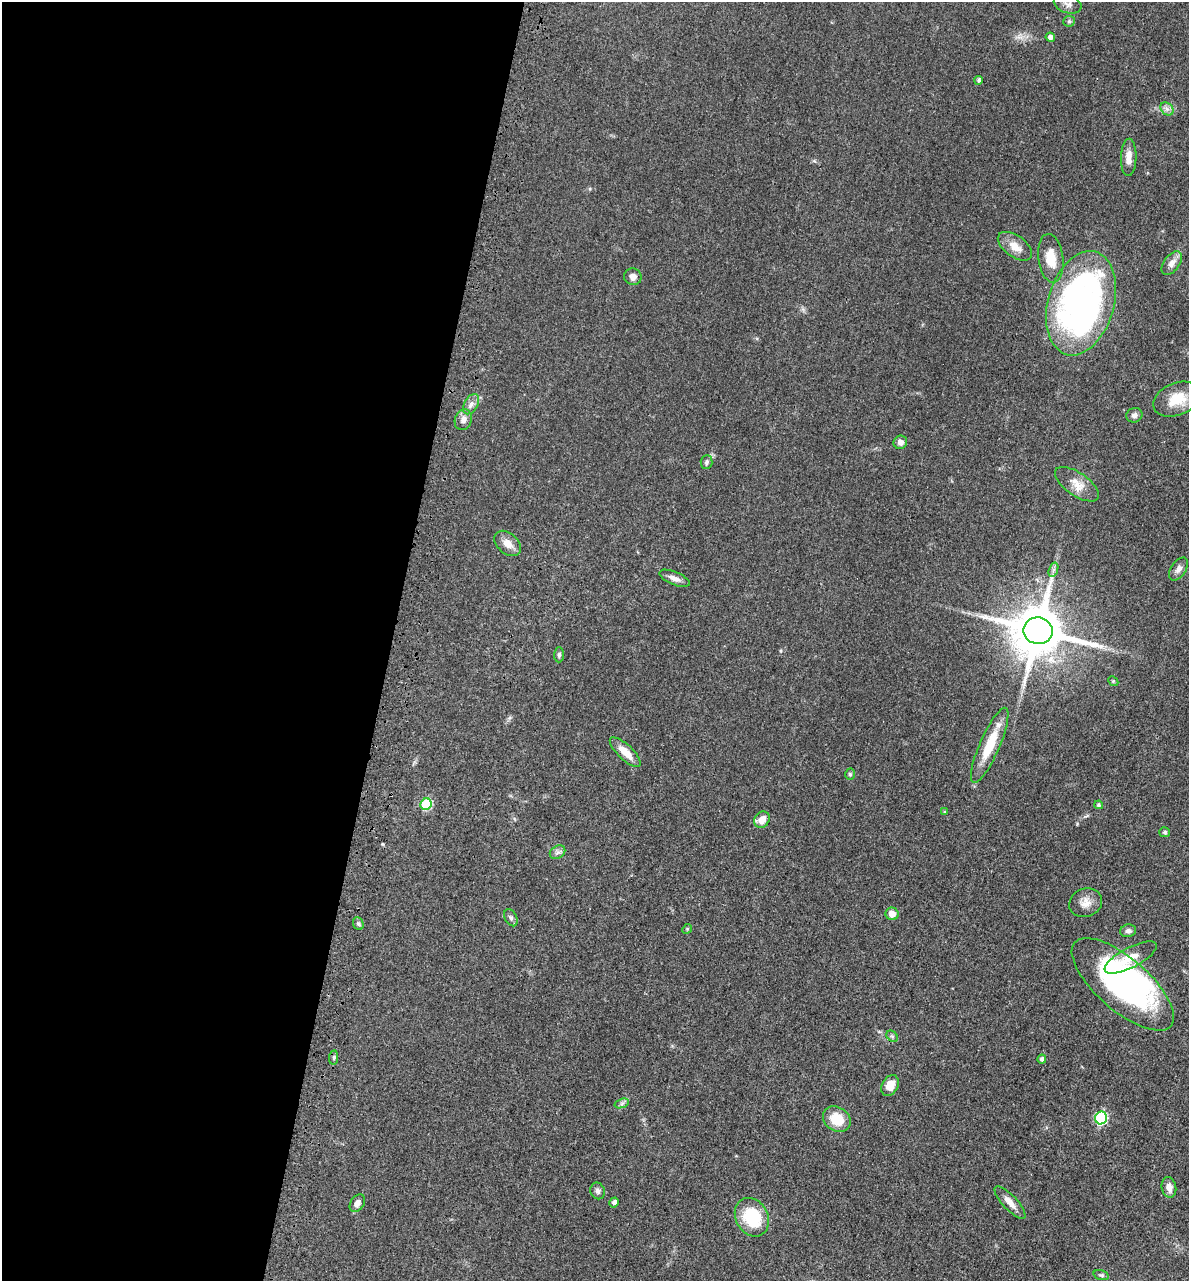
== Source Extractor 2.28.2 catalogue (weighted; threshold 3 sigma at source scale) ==
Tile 5 of 4 x 4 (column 1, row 2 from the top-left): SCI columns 323-1509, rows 2627-3905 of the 5276 x 5252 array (HDU 1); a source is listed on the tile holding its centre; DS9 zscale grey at full resolution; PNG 1191 x 1283 px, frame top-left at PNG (2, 2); each listed source drawn as its Kron ellipse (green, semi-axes under 4 px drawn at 4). Shown black and unused: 33% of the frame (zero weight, under 3 of 4 exposures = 6% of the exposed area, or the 3 px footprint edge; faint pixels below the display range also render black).
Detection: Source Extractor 2.28.2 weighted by HDU 2 'WHT'; one run over the whole footprint, this tile lists its part. Background 0.0401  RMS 0.0049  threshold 0.0219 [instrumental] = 3 sigma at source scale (4.5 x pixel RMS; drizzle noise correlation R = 1.50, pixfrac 1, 0.05/0.05 arcsec/px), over >= 5 px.
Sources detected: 59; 2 inside a brighter object's white glare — neither listed nor drawn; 1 inside a brighter listed object's ellipse — not listed separately; the other 56 listed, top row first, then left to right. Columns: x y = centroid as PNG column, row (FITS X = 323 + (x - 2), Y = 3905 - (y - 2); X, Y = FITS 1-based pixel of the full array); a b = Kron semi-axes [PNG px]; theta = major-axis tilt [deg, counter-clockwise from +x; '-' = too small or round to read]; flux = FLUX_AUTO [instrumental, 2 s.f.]
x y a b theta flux
1068 4 14 9 -17 2.7
1069 21 5 5 - 0.77
1050 37 4 4 - 1.8
979 80 4 4 - 0.79
1167 109 7 5 -44 1.6
1129 157 19 8 89 4.6
1015 246 20 10 -36 5.5
1051 258 24 12 -83 9.7
1172 263 13 7 53 2.9
633 277 9 8 - 2.8
1081 303 53 33 74 180
1177 399 25 16 22 12
471 404 11 6 60 2.5
1134 415 8 7 - 1.7
463 420 10 8 70 2.9
900 442 7 6 - 2
706 462 7 6 - 1.2
1077 484 25 11 -35 6.4
508 543 15 10 -42 4.5
1178 569 13 7 56 2.4
1053 570 7 4 72 1.2
674 578 16 6 -22 2.8
1038 631 14 13 - 3000
559 655 7 5 89 0.97
1113 681 5 4 - 0.61
990 745 40 10 66 15
625 752 20 7 -43 6.3
850 774 5 5 - 0.77
426 804 6 5 - 31
1099 805 4 4 - 0.86
945 812 4 3 - 0.67
762 820 9 7 51 4.8
1165 832 5 5 - 0.77
557 852 8 6 34 1.6
1086 903 17 14 21 4.8
892 914 6 6 - 3.9
511 918 9 6 -62 1.2
358 924 6 5 - 0.88
687 929 5 4 - 0.52
1128 931 8 6 11 1.8
1131 957 29 10 27 7.6
1123 984 64 26 -41 110
892 1036 6 5 - 0.8
334 1058 7 4 83 0.9
1042 1059 4 4 - 1.4
890 1085 11 8 62 5.4
622 1103 7 4 19 1
1101 1118 6 6 - 52
837 1119 15 12 -32 11
1169 1187 10 7 -78 3.5
598 1191 8 7 - 1.6
614 1202 5 4 - 1.8
357 1203 10 6 57 2.6
1010 1203 21 7 -47 4.2
752 1217 20 16 -62 22
1101 1275 8 4 -15 0.83
Overlapping masked pixels (flux is a lower limit): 1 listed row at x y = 1038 631
Isophote crosses this tile's border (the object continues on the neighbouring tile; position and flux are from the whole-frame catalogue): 1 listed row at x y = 1081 303